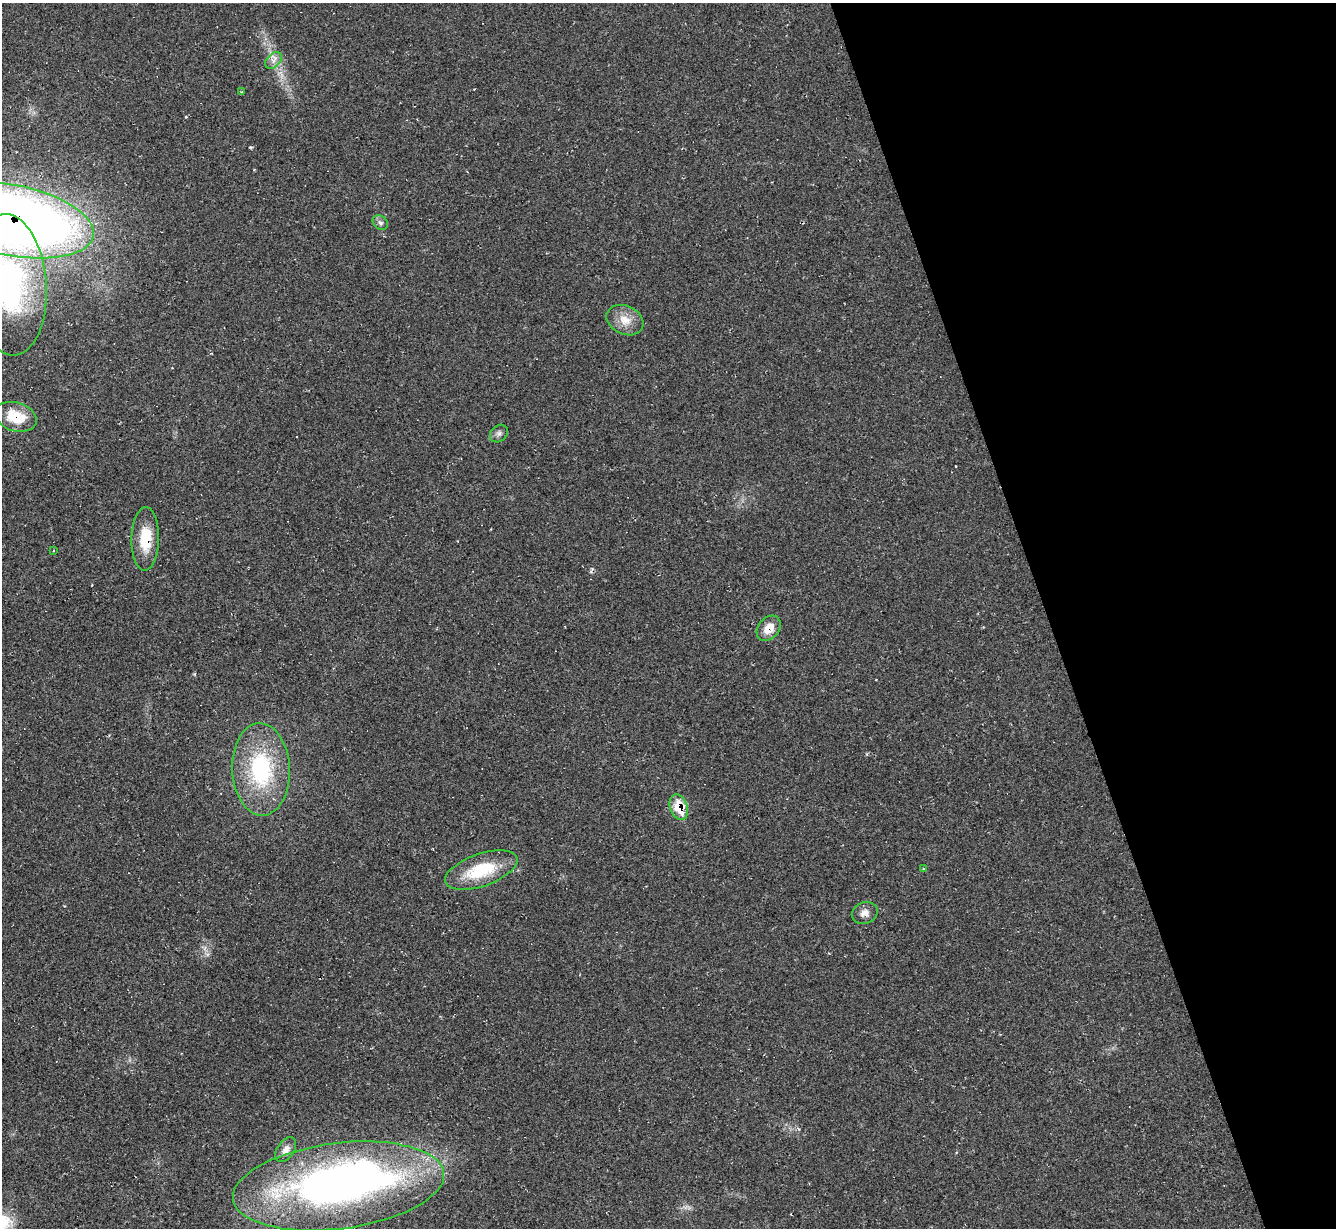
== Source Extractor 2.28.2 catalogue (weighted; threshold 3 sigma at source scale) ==
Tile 12 of 4 x 4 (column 4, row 3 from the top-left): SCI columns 4003-5336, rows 1496-2721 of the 5336 x 5318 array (HDU 1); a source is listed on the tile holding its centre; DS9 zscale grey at full resolution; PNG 1338 x 1230 px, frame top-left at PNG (2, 3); each listed source drawn as its Kron ellipse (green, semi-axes under 4 px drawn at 4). Shown black and unused: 22% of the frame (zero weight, under 2 of 3 exposures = <1% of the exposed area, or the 3 px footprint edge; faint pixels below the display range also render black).
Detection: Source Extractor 2.28.2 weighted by HDU 2 'WHT'; one run over the whole footprint, this tile lists its part. Background 0.0503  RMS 0.0068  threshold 0.0305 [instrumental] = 3 sigma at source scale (4.5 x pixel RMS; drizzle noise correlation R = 1.50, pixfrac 1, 0.05/0.05 arcsec/px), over >= 5 px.
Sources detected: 21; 1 too faint to see at this stretch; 1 inside a brighter object's white glare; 1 cosmic-ray / hot-pixel residue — neither listed nor drawn; the other 18 listed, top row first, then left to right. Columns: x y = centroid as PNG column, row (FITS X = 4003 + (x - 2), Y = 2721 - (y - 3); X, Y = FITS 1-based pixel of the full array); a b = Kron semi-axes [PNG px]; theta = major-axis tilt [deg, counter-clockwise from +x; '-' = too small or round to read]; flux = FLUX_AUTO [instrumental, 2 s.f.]
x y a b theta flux
273 61 10 6 45 3.5
241 92 3 3 - 0.72
11 220 84 35 -11 980
380 223 8 6 -37 2
9 285 71 37 -86 140
625 320 19 14 -24 10
16 417 21 14 -17 19
499 434 10 8 44 2.6
145 539 32 14 89 21
53 551 3 2 - 0.56
769 628 14 10 49 10
261 769 46 28 -88 70
679 807 13 8 -71 18
924 868 3 2 - 0.54
481 870 38 16 19 35
865 913 13 10 22 4.8
286 1150 14 8 56 4.6
338 1186 106 43 7 380
Overlapping masked pixels (flux is a lower limit): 5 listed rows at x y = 11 220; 9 285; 16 417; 769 628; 679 807
Isophote crosses this tile's border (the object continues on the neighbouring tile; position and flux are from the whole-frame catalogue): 2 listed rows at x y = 11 220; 9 285
Unlisted compact peaks at least as high as the median listed source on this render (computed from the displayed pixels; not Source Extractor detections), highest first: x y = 250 147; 194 674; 186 117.